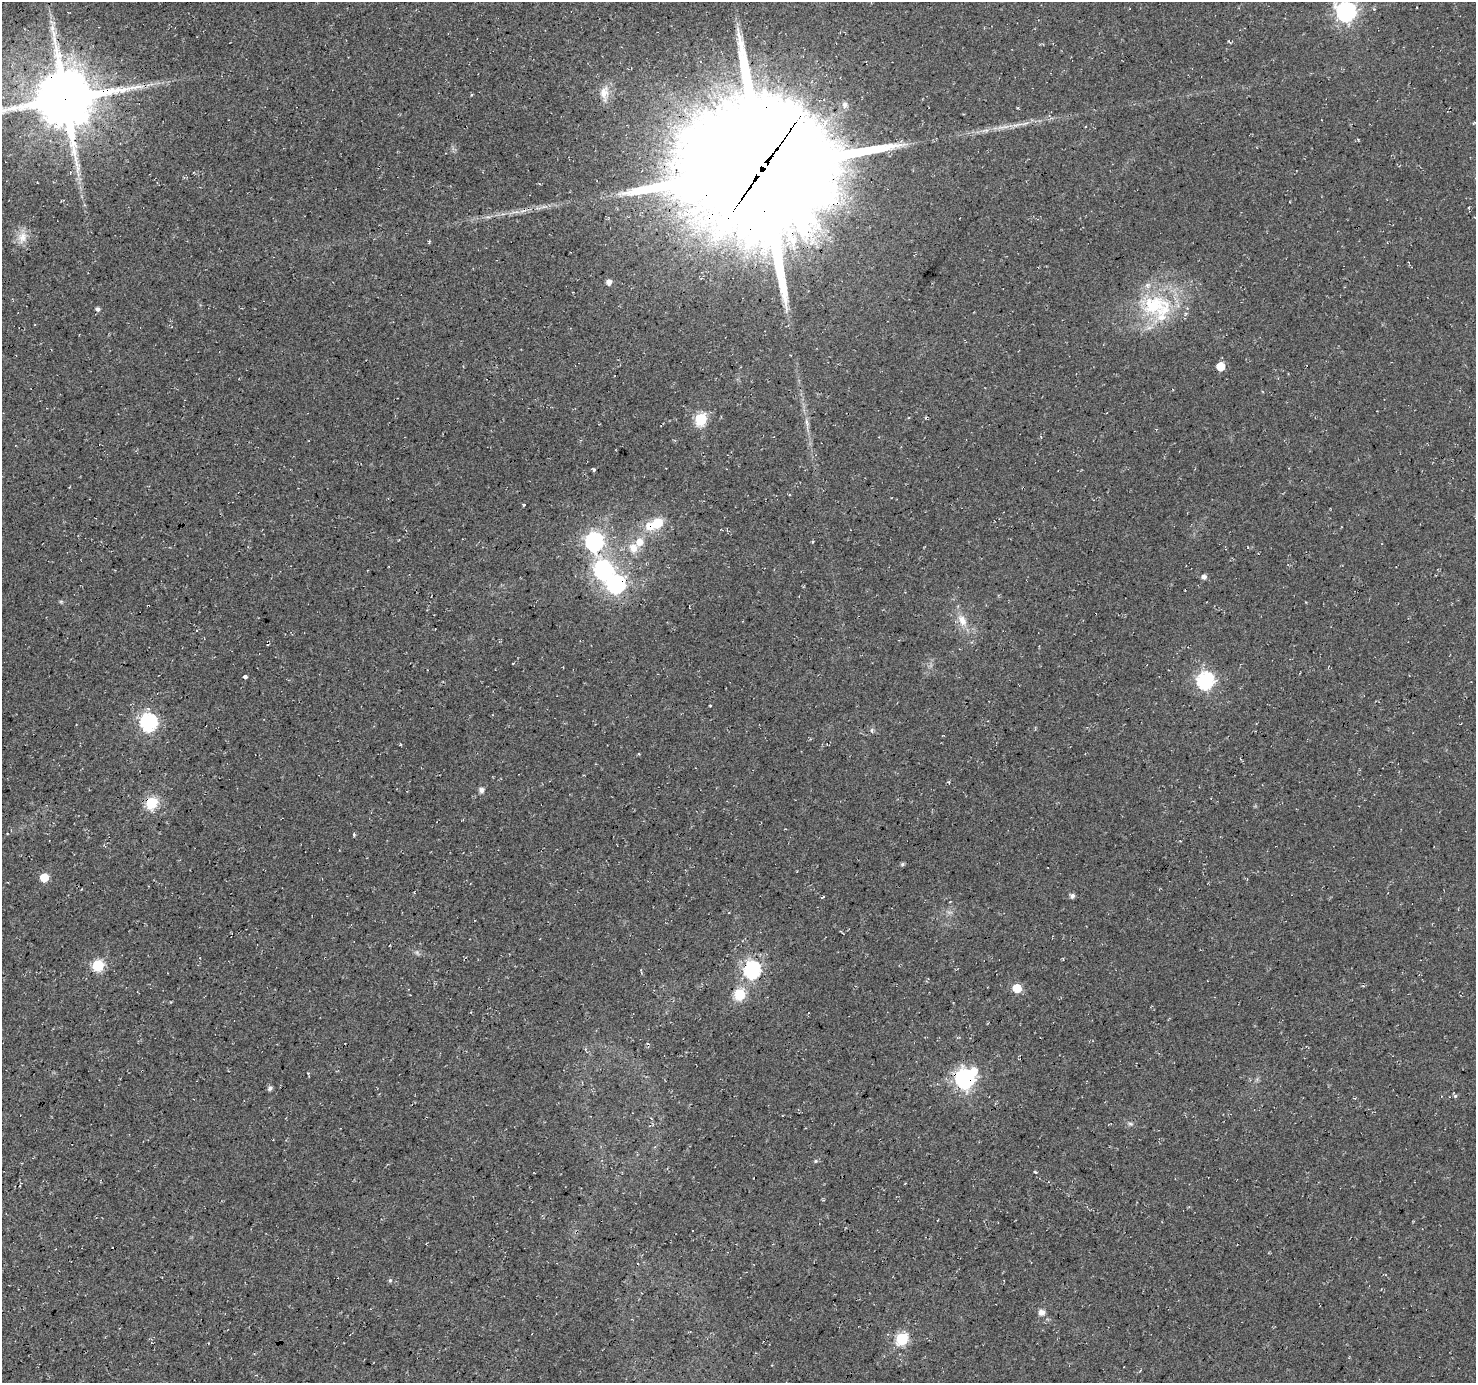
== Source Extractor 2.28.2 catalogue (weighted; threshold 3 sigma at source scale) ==
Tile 7 of 4 x 4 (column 3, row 2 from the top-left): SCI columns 2954-4427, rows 3016-4396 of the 5900 x 5964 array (HDU 1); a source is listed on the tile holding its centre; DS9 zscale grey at full resolution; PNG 1478 x 1385 px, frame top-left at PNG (2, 2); no overlay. Shown black and unused: <1% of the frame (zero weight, under 3 of 4 exposures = <1% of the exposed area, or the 3 px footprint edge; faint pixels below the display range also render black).
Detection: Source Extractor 2.28.2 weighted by HDU 2 'WHT'; one run over the whole footprint, this tile lists its part. Background 0.0119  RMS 0.0054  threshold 0.0245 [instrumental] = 3 sigma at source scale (4.5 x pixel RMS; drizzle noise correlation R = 1.50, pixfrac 1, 0.0396/0.0396 arcsec/px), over >= 5 px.
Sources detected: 56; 1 inside a brighter object's white glare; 2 cosmic-ray / hot-pixel residue — not listed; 2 inside a brighter listed object's ellipse — not listed separately; the other 51 listed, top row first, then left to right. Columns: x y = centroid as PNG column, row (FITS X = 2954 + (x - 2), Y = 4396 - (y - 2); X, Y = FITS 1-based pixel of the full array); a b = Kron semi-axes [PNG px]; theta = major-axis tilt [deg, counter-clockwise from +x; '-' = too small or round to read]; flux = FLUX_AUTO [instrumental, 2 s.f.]
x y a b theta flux
1346 11 8 7 - 270
53 22 9 3 -21 0.92
604 93 22 11 86 6.5
472 95 4 2 - 0.54
65 99 19 18 - 3700
845 104 7 6 - 2.4
78 169 14 4 83 2.8
762 169 50 47 5 19000
22 237 14 11 69 5.9
429 242 5 3 - 0.54
609 282 5 5 - 3.2
1154 305 41 26 16 43
98 309 5 5 - 1.5
1220 366 6 5 - 13
701 419 6 6 - 54
807 422 13 4 -80 2
594 470 5 3 - 0.73
524 505 3 2 - 0.69
658 523 7 6 - 21
650 526 12 10 -16 6.9
594 541 8 7 - 180
633 548 14 13 - 6.8
603 570 8 8 - 160
1204 577 7 5 0 1.9
616 584 8 8 - 170
1186 589 3 2 - 0.57
962 620 17 10 -63 6.7
245 677 3 3 - 11
1205 680 7 7 - 140
710 705 3 2 - 0.41
148 722 7 7 - 150
76 725 3 2 - 0.36
872 730 6 4 89 0.87
481 790 6 5 - 2.4
152 803 6 6 - 53
902 864 6 5 - 0.88
44 877 5 5 - 14
1072 896 5 5 - 1.8
98 965 6 6 - 52
752 970 7 7 - 150
1017 988 5 5 - 17
740 994 6 6 - 43
965 1078 8 7 - 240
270 1088 5 5 - 1.6
1455 1096 5 5 - 0.94
1130 1124 7 4 -2 0.98
815 1161 5 5 - 0.77
1035 1172 4 3 - 0.63
390 1280 5 5 - 0.84
1042 1312 8 7 - 2.5
902 1339 6 6 - 57
Overlapping masked pixels (flux is a lower limit): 8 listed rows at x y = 65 99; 762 169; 650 526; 616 584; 1186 589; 152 803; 752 970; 965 1078
Isophote crosses this tile's border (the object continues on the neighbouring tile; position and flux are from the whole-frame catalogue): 2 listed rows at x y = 1346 11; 65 99